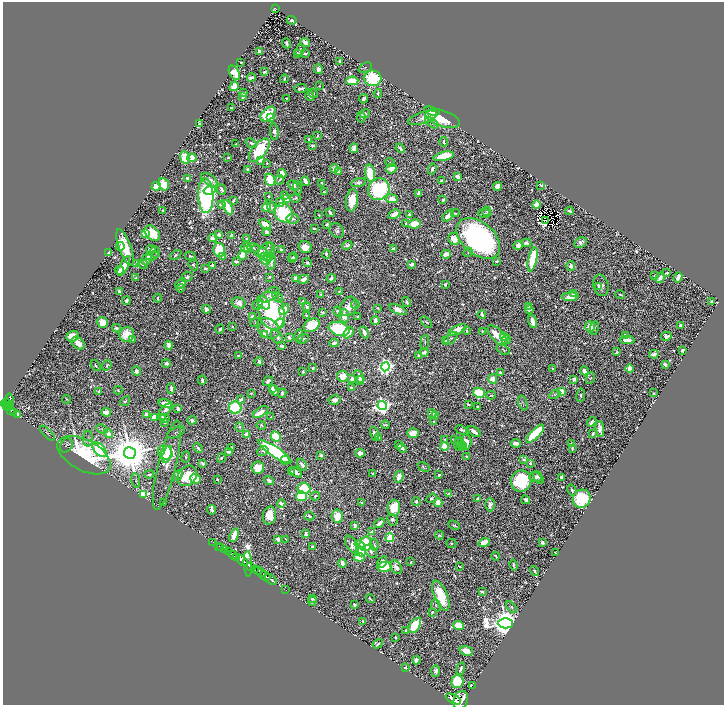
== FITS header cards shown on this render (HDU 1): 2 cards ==
NAXIS1  =                 1443
NAXIS2  =                 1406

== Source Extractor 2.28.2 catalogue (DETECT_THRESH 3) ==
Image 1443 x 1406 px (HDU 1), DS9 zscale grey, zoomed out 1/2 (1 PNG px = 2 x 2 image px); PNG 726 x 707 px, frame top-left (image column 2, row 1406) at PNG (3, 2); each listed source drawn as its Kron ellipse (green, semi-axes under 4 px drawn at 4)
Background 0.609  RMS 0.011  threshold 0.0327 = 3 sigma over >= 5 px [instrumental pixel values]
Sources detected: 1311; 120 cannot appear on this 1/2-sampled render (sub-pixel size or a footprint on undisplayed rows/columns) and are neither listed nor drawn; of the other 1191, the 500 brightest by FLUX_AUTO listed and drawn (691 fainter detections omitted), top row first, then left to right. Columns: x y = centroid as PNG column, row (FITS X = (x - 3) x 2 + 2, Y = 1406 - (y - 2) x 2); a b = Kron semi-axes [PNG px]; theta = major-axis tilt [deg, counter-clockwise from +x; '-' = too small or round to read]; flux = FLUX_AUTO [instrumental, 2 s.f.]
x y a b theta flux
275 9 4 2 - 49
292 20 5 3 - 14
287 43 5 3 - 7
305 43 5 3 - 26
300 50 6 3 67 3.5
259 51 2 2 - 46
298 53 4 3 - 4.7
305 54 3 2 - 9.2
340 61 4 3 - 6.5
241 62 2 2 - 4.8
365 68 7 4 25 3.4
318 69 5 4 - 14
264 72 4 3 - 4.2
234 73 8 5 -58 100
251 78 4 2 - 12
373 78 8 7 - 200
284 79 4 2 - 4.7
352 81 6 3 4 100
234 86 5 4 - 65
319 86 3 2 - 3.5
301 88 6 2 8 9.8
244 93 3 2 - 17
313 93 5 3 - 4.9
378 93 4 3 - 4.4
243 96 3 3 - 8.1
310 96 4 4 - 8.2
286 98 3 2 - 4.4
364 99 5 3 - 11
232 108 4 2 - 6.9
432 111 7 4 -18 22
268 114 9 5 43 140
365 114 5 3 - 7.4
361 117 5 4 - 4.2
271 118 4 3 - 43
422 118 15 6 18 18
443 119 18 8 -18 87
432 123 8 4 -35 4.2
199 124 3 2 - 14
274 131 8 4 -84 11
317 135 3 2 - 5.4
309 139 4 2 - 4.5
444 142 5 2 - 4.4
251 143 6 3 -34 7.6
236 144 3 2 - 3.4
313 145 4 2 - 9.6
354 148 5 4 - 20
400 148 5 2 - 7.7
259 150 14 7 49 200
444 156 10 4 13 130
185 158 6 4 -81 72
192 158 5 4 - 71
228 158 3 2 - 3.5
261 160 3 3 - 28
390 162 5 4 - 5.2
267 163 3 2 - 6.5
334 168 4 3 - 12
391 168 5 4 - 31
248 169 3 2 - 14
432 169 5 3 - 8.5
339 171 3 3 - 17
370 173 9 4 -81 120
282 174 4 3 - 35
458 176 4 3 - 14
188 178 3 3 - 11
209 180 9 5 -35 29
270 180 6 5 - 140
280 180 5 3 - 4.2
305 181 5 3 - 27
441 181 3 3 - 6.4
359 182 8 4 13 12
322 183 3 2 - 5.2
164 184 6 5 - 75
541 185 3 2 - 3.8
156 186 4 3 - 46
293 186 6 3 -39 10
498 186 4 4 - 38
297 188 7 3 -75 3.3
222 189 5 3 - 13
379 189 11 10 - 390
210 190 6 4 14 57
324 192 3 2 - 3.4
418 193 4 2 - 15
206 196 17 7 -88 680
268 196 2 2 - 4.8
284 196 3 3 - 5.6
295 198 5 3 - 4.9
287 199 4 3 - 47
392 199 6 4 -8 32
233 200 4 2 - 4.1
352 200 11 6 82 56
443 200 4 2 - 5
280 202 4 3 - 22
536 204 4 3 - 66
221 205 3 3 - 11
228 207 8 3 -64 81
266 207 4 4 - 41
272 207 5 4 - 6.5
163 211 3 3 - 8.4
486 211 5 3 - 4.2
569 211 4 2 - 7.6
283 213 10 8 -51 200
330 213 4 2 - 12
455 213 4 2 - 3.4
394 214 6 3 28 24
409 214 3 3 - 5.9
484 214 6 3 -6 13
319 215 2 2 - 3.5
448 216 7 4 47 30
292 219 6 5 - 7.9
546 221 3 2 - 3.5
406 223 3 2 - 3.6
265 224 6 4 -37 35
327 224 3 2 - 10
414 224 6 4 11 66
314 228 3 2 - 5.5
337 231 8 6 -47 8.6
267 232 4 3 - 14
146 233 3 3 - 230
152 233 9 6 -47 89
219 235 4 3 - 12
231 236 4 2 - 8.4
213 238 4 3 - 22
478 238 25 16 -40 870
247 239 3 2 - 5.2
454 239 6 5 - 52
580 242 7 5 25 10
526 243 5 3 - 8.2
347 245 5 3 - 12
518 245 5 3 - 21
120 247 4 3 - 9.8
125 247 19 6 -70 92
246 247 5 3 - 17
305 247 6 5 - 30
253 248 7 2 -15 3.4
151 249 5 3 - 22
247 249 4 3 - 29
265 249 9 5 40 15
394 249 3 3 - 20
219 250 7 5 -76 130
271 250 8 4 88 6.8
282 250 4 3 - 14
155 252 6 4 -73 3.7
468 252 5 3 - 3.5
108 253 4 3 - 12
261 253 11 5 -38 18
326 254 4 2 - 7.4
446 254 5 3 - 25
175 255 6 3 34 6.7
243 255 4 4 - 49
152 256 6 4 19 5
190 256 5 2 - 5.5
222 256 3 3 - 5.1
269 257 3 3 - 15
293 257 4 2 - 5.4
292 258 4 3 - 7.8
147 259 7 4 68 31
265 259 6 5 - 130
533 259 12 4 77 140
271 261 8 4 90 15
497 261 3 2 - 4.3
236 262 4 2 - 10
307 262 5 2 - 6.7
137 264 3 3 - 23
143 264 5 2 - 5.1
193 264 6 4 -68 5.1
412 264 4 3 - 14
212 265 3 3 - 6.8
124 266 11 4 62 36
571 266 5 3 - 12
206 268 4 3 - 6.9
120 270 4 4 - 13
667 273 4 2 - 7.8
655 275 3 2 - 4.6
136 277 4 3 - 3.3
187 277 6 5 - 7.1
269 277 2 2 - 3.3
678 277 5 3 - 16
331 278 5 3 - 7.3
660 278 5 3 - 19
295 279 4 3 - 22
304 279 5 3 - 17
181 284 6 3 42 17
445 284 3 2 - 5.4
601 285 11 7 -76 19
598 286 4 3 - 3.9
180 288 4 3 - 4.1
119 291 3 2 - 9.5
339 291 3 2 - 3.4
321 294 2 2 - 3.2
573 294 4 3 - 5.6
620 294 5 2 - 4.2
270 295 11 5 32 15
277 297 6 4 -44 5.1
570 297 8 4 3 35
158 298 4 2 - 4.5
126 301 4 3 - 11
712 301 3 3 - 7.4
302 302 3 2 - 6.9
407 302 5 4 - 5.1
239 303 7 5 -16 26
263 303 8 5 -48 14
355 304 4 4 - 3.8
258 305 5 3 - 9.8
349 306 10 8 59 31
307 307 4 2 - 11
529 307 3 2 - 6.4
378 308 4 3 - 3.7
206 309 4 4 - 13
284 309 6 4 50 53
398 309 9 4 -25 18
529 310 4 3 - 6.8
271 311 19 13 -74 310
322 312 4 2 - 3.6
338 312 5 3 - 8.7
306 315 2 2 - 5.3
482 315 4 3 - 12
253 316 4 3 - 16
344 316 7 5 -80 41
357 316 3 2 - 5.9
375 320 4 3 - 18
533 321 7 3 -74 32
102 322 5 5 - 53
256 322 5 4 - 5.1
426 322 7 4 -47 4.4
281 323 4 4 - 37
312 325 8 6 30 130
681 325 3 3 - 14
590 326 5 4 - 36
232 327 2 2 - 4.9
116 328 4 3 - 12
268 328 12 9 -38 39
594 328 7 4 79 4.7
220 329 4 3 - 5.1
339 329 10 6 -18 240
457 330 9 3 25 50
467 331 4 2 - 4.8
482 331 3 2 - 3.7
364 332 6 3 -70 16
348 333 6 4 48 31
127 334 7 7 - 54
264 334 3 3 - 20
299 335 6 2 79 7.4
625 335 4 2 - 4.7
72 336 6 5 - 54
497 336 13 6 -46 63
666 336 5 4 - 14
277 337 8 5 -57 11
289 337 3 3 - 6
504 337 4 3 - 8
303 339 6 3 21 6.2
450 339 8 4 40 6.7
132 340 3 3 - 3.7
506 340 4 3 - 3.2
627 340 7 4 -2 25
445 341 4 3 - 3.8
425 342 7 4 86 4.4
78 343 7 5 -44 26
334 343 4 2 - 11
169 345 4 3 - 26
282 346 3 2 - 9.3
503 350 7 3 -29 4.2
682 350 4 3 - 4.2
424 352 4 3 - 9.9
617 352 3 3 - 4.5
654 354 4 3 - 20
238 355 2 2 - 5.3
419 355 3 2 - 8.4
259 361 4 3 - 10
166 363 4 3 - 9.8
107 365 5 3 - 4.2
665 365 3 2 - 12
96 366 6 3 -53 4.3
385 367 4 4 - 1200
313 368 3 3 - 5.3
552 368 2 2 - 4
629 369 4 3 - 47
136 371 5 3 - 10
584 371 4 3 - 16
303 372 2 2 - 7.1
500 372 2 2 - 3.6
343 376 6 5 - 43
359 376 7 3 -60 13
590 378 6 3 65 3.3
352 379 4 3 - 24
493 379 5 4 - 29
574 379 3 3 - 18
202 380 4 2 - 11
359 380 4 4 - 8.9
268 381 5 3 - 10
171 388 5 2 - 12
272 388 3 2 - 7.5
352 388 3 2 - 15
118 390 4 3 - 4
274 390 5 4 - 28
99 391 4 2 - 3.5
561 392 4 4 - 74
251 393 3 3 - 3.4
282 393 5 3 - 7
479 393 6 5 - 140
654 393 2 2 - 3.7
555 394 6 3 29 3.4
491 395 5 3 - 3.4
581 395 7 4 81 5.1
66 399 4 3 - 3.4
9 400 6 3 82 290
241 400 4 3 - 8.6
334 400 6 4 11 15
125 401 5 4 - 4.2
6 403 5 2 - 390
166 403 7 3 -14 27
523 403 8 2 -72 3.6
468 404 4 2 - 3.7
6 405 2 2 - 260
9 406 3 2 - 96
382 406 4 4 - 1300
7 407 4 2 - 280
477 407 3 2 - 3.3
235 408 6 6 - 250
178 409 4 2 - 18
11 410 2 2 - 130
166 410 8 4 40 11
13 412 3 2 - 130
106 412 5 3 - 32
261 412 9 4 32 46
146 414 3 3 - 25
432 414 4 3 - 14
18 415 3 3 - 31
435 415 3 2 - 3.5
154 417 3 3 - 25
162 417 3 2 - 7.2
271 417 4 2 - 3.2
165 418 5 4 - 5.4
192 420 4 3 - 11
434 421 3 3 - 4.3
165 422 3 2 - 4
592 422 5 2 - 10
385 425 4 2 - 4.5
261 426 5 3 - 4
240 427 5 4 - 4.6
102 429 6 4 -24 3.6
600 429 8 4 -82 19
461 430 6 4 -31 4.5
474 431 7 3 -36 16
176 432 9 5 26 4.2
47 433 9 4 -46 4.1
413 433 5 4 - 68
108 434 5 3 - 23
247 434 4 3 - 37
374 434 7 2 -74 12
535 434 12 4 45 180
593 434 3 2 - 8.2
276 437 5 4 - 200
379 438 3 2 - 3.7
88 439 8 5 89 5.1
445 439 3 2 - 4.6
454 439 3 2 - 4.2
466 442 7 5 87 40
460 443 6 3 -62 3.8
516 443 5 3 - 20
572 444 3 3 - 15
66 445 7 5 57 5.8
398 445 3 2 - 12
444 446 4 4 - 53
459 446 5 3 - 5.3
462 446 3 3 - 4.8
198 448 5 2 - 6.2
232 448 3 2 - 6.3
402 448 5 3 - 15
572 449 4 3 - 4.1
100 450 9 5 -48 270
229 451 4 2 - 13
263 451 6 5 - 4.8
275 452 19 5 -34 500
130 453 6 6 - 15000
165 453 7 6 - 89
360 453 5 4 - 25
167 454 9 4 72 120
84 455 29 15 -28 410
321 455 3 3 - 8.5
467 456 2 2 - 4.9
186 457 5 4 - 4.6
221 458 4 3 - 5.7
285 460 4 3 - 27
524 460 3 2 - 5
202 463 4 3 - 6.3
530 463 2 2 - 4.5
302 464 6 4 -54 12
167 465 46 9 76 97
424 467 6 2 -33 4
258 468 6 6 - 62
292 472 3 2 - 4
296 472 7 3 -36 20
149 474 5 2 - 4.5
373 474 4 3 - 5.8
439 475 3 2 - 10
177 476 6 4 44 10
187 476 11 9 52 66
399 477 6 4 75 24
535 477 6 4 -17 12
538 477 7 3 -61 8
561 477 4 2 - 9.5
195 479 5 5 - 56
217 479 2 2 - 4.1
136 480 7 3 -81 3.6
269 480 5 3 - 8.7
521 481 10 10 - 210
304 488 6 5 - 130
572 490 6 3 -57 6
144 494 3 3 - 300
448 494 3 3 - 5.1
302 496 5 5 - 170
315 496 5 3 - 4.4
431 498 5 3 - 4.4
477 498 3 3 - 5.1
582 499 9 8 - 200
526 500 4 3 - 9.2
416 502 5 3 - 5.6
163 503 3 2 - 3.8
281 503 4 3 - 17
361 503 3 2 - 3.2
438 503 4 4 - 48
490 505 6 5 - 13
394 508 8 6 84 72
211 510 5 3 - 9.5
269 515 9 6 78 52
309 516 5 3 - 6.7
337 516 6 5 - 62
392 520 6 4 -62 8.6
379 523 6 3 42 23
454 525 6 3 -21 4.2
355 526 3 3 - 16
372 532 4 3 - 13
306 534 4 3 - 8.4
234 535 7 3 71 51
439 535 4 3 - 3.7
390 538 4 3 - 190
278 539 4 3 - 14
286 539 4 2 - 3.4
213 542 2 1 - 4
484 542 5 4 - 38
542 542 3 3 - 13
451 543 5 4 - 4.1
366 544 7 6 - 110
352 545 10 5 -60 19
360 545 5 4 - 49
374 545 6 3 -79 4.1
219 546 2 1 - 14
221 547 2 1 - 34
312 547 3 3 - 5.5
225 550 3 2 - 130
371 551 8 5 -49 9.1
228 552 3 2 - 140
361 552 5 4 - 59
555 553 3 2 - 3.9
233 555 5 2 - 930
496 556 4 2 - 5.6
237 557 2 2 - 460
359 557 5 4 - 67
242 560 7 3 -42 2300
382 562 6 4 60 12
410 562 3 2 - 3.6
342 563 4 3 - 19
248 564 13 4 -87 590
513 565 6 2 -77 4.9
459 566 4 2 - 3.2
251 567 4 2 - 320
384 567 7 5 12 110
396 567 7 5 -58 14
255 569 3 2 - 610
259 570 3 2 - 270
535 571 5 2 - 5.1
261 572 4 2 - 270
265 576 5 2 - 1200
271 579 6 2 -38 1200
286 590 2 1 - 15
482 592 4 3 - 3.5
441 596 16 6 -68 100
312 599 4 2 - 5.4
370 599 4 2 - 4.2
312 601 5 2 - 5.4
354 605 3 3 - 12
436 605 6 4 -67 4.3
511 607 6 4 -54 3.9
432 612 3 2 - 4.7
363 621 2 2 - 3.8
505 623 7 5 -2 6500
415 625 8 5 55 200
459 625 5 4 - 55
406 630 3 2 - 4.5
395 637 3 2 - 3.6
378 644 5 3 - 3.7
466 651 7 4 -19 33
416 660 4 4 - 14
405 668 3 3 - 8.1
461 669 6 3 71 11
436 671 6 4 88 11
457 682 6 6 - 230
472 686 3 2 - 15
453 699 8 4 -26 3400
461 700 9 7 69 5000
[691 fainter detections neither listed nor drawn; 120 sub-pixel or undisplayed-footprint detections neither listed nor drawn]